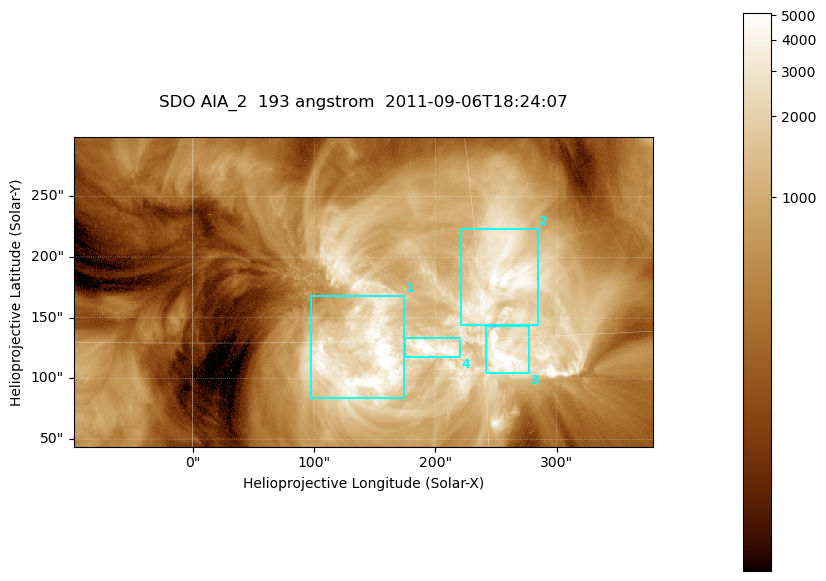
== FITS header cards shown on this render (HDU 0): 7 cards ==
TELESCOP= 'SDO     '           /
INSTRUME= 'AIA_2   '           /
WAVELNTH=                  193 /
WAVEUNIT= 'angstrom'           /
DATE-OBS= '2011-09-06T18:24:07.84' /
CTYPE1  = 'HPLN-TAN'           /
CTYPE2  = 'HPLT-TAN'           /

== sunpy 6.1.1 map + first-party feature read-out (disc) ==
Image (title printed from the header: SDO AIA_2  193 angstrom  2011-09-06T18:24:07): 794 x 424 px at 0.601 arcsec/px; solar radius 952 arcsec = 1585 px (partial field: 4.3% of the solar disc is inside the frame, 100% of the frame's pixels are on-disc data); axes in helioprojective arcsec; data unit not stated in the header (colour bar unlabelled)
Pointing: header CRPIX1/2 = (2043.76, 2047.55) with CRVAL1/2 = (0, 0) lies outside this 794 x 424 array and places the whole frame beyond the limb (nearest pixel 1.29 R_sun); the SolarSoft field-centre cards XCEN/YCEN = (140.4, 171.4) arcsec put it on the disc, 1702 arcsec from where CRPIX/CRVAL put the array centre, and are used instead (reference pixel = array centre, CRVAL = XCEN/YCEN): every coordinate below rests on XCEN/YCEN
Orientation: roll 0.0564 deg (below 1 deg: not rotated)
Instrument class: DISC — disc imager (sunpy class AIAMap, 193 A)
Bright regions (active regions / flare kernels): reference = the on-disc median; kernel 7 px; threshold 5 sigma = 2458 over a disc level ~572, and >= 1.15x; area >= 336 px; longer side >= 5 px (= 3 arcsec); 4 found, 4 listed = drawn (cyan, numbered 1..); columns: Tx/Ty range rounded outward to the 2 arcsec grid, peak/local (2 s.f.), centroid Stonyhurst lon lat
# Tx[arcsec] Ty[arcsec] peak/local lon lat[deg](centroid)
1 98..174 82..168 13 +9 +14
2 220..286 144..224 9.6 +16 +18
3 240..278 104..144 16 +16 +14
4 174..222 118..134 9.8 +12 +15